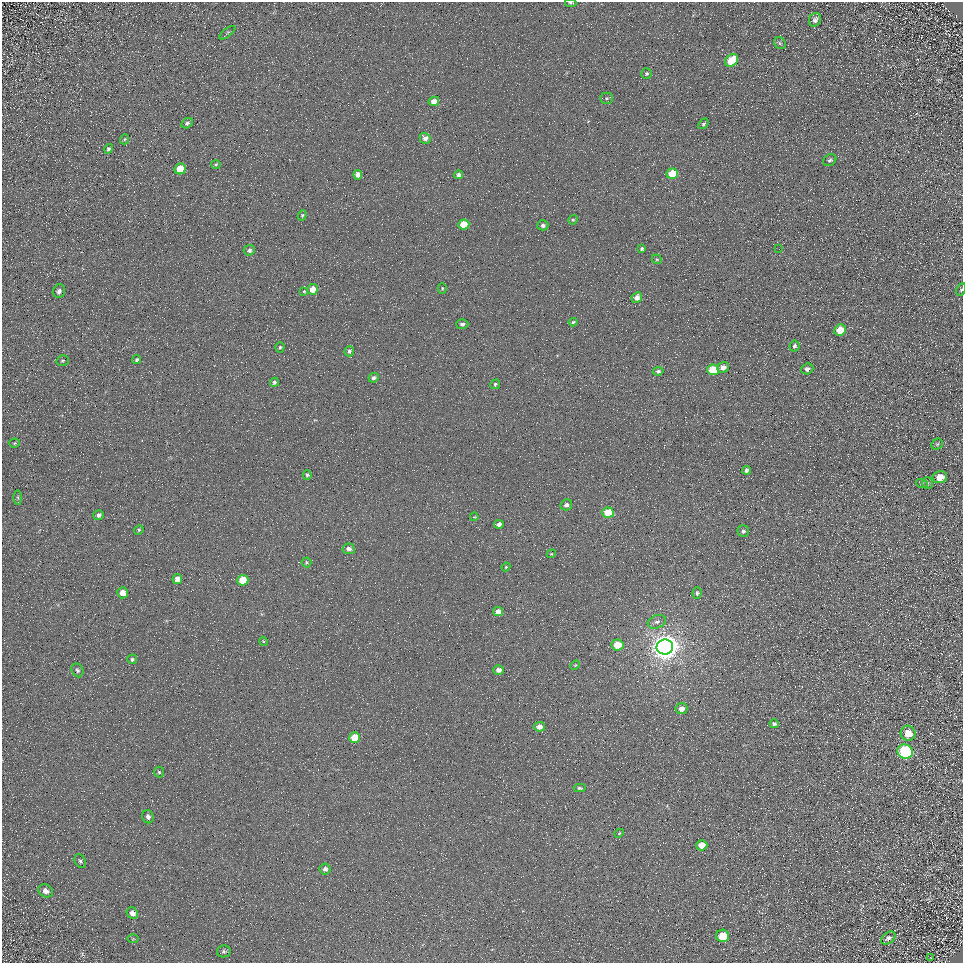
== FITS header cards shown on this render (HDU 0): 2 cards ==
NAXIS1  =                  961
NAXIS2  =                  961

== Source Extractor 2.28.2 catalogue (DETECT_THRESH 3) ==
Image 961 x 961 px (HDU 0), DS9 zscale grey, 1 PNG px = 1 image px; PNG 965 x 965 px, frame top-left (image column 1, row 961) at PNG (2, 2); each listed source drawn as its Kron ellipse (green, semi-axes under 4 px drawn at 4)
Background 4.96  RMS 8.6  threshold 25.9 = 3 sigma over >= 5 px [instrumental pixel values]
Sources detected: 100; all 100 listed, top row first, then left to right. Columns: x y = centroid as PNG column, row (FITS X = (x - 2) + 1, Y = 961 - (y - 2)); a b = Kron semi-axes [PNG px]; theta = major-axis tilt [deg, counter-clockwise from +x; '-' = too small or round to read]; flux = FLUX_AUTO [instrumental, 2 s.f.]
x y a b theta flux
571 3 6 3 -5 910
815 20 7 5 59 2000
227 33 9 3 37 750
780 43 6 5 - 990
732 60 7 5 47 15000
647 74 5 5 - 990
606 98 6 5 - 1000
434 101 5 4 - 4800
187 123 6 4 31 1300
703 124 6 4 50 880
425 138 5 5 - 2700
125 139 5 3 - 490
109 149 5 4 - 1100
830 160 7 5 30 1500
216 164 5 4 - 710
180 169 6 5 - 11000
672 174 6 5 - 15000
358 175 4 4 - 3700
459 175 4 4 - 2400
302 215 5 4 - 710
573 220 5 4 - 700
464 225 5 5 - 11000
543 225 5 5 - 1800
642 249 4 4 - 1100
779 249 2 2 - 260
249 250 5 5 - 1600
657 259 5 4 - 680
442 288 5 4 - 740
313 289 5 5 - 6900
961 290 6 4 62 950
59 291 7 6 - 2200
304 291 4 4 - 480
637 297 5 5 - 3400
573 322 4 4 - 890
462 324 6 5 - 1500
840 330 6 5 - 11000
794 346 6 5 - 1300
280 347 5 4 - 860
349 351 5 4 - 1200
136 360 5 4 - 980
63 361 6 5 - 920
723 367 6 5 - 3300
807 369 6 5 - 2000
713 370 6 5 - 21000
658 371 5 4 - 1100
374 378 5 4 - 1600
274 382 4 4 - 1300
495 384 5 4 - 950
15 443 5 4 - 720
937 444 6 5 - 930
747 470 4 4 - 1500
307 475 5 4 - 890
940 477 7 6 - 7400
927 483 5 5 - 900
922 484 6 4 -17 760
18 497 7 4 -89 790
566 505 6 5 - 2000
608 513 6 5 - 18000
99 515 5 5 - 1600
474 517 4 3 - 530
499 524 5 4 - 2600
139 530 5 4 - 740
743 531 6 6 - 1600
349 549 6 5 - 2500
551 554 4 3 - 490
306 562 5 5 - 790
506 567 4 3 - 580
177 579 5 4 - 4800
243 580 5 5 - 14000
123 593 5 5 - 6400
697 593 5 4 - 1400
498 612 5 4 - 5000
657 622 9 6 19 2000
263 641 5 3 - 570
617 645 6 5 - 11000
665 647 8 7 - 850000
132 659 5 4 - 1000
575 665 5 4 - 620
77 670 7 5 -63 1300
499 670 5 4 - 3300
681 709 6 5 - 3500
774 724 5 4 - 1200
539 727 6 5 - 4300
908 733 7 7 - 8100
355 738 5 5 - 12000
905 752 8 7 - 70000
159 772 5 5 - 810
580 788 6 4 -2 950
148 817 6 5 - 2000
619 833 4 4 - 620
702 845 5 5 - 6600
80 861 7 5 -60 1100
325 869 5 5 - 1900
46 891 7 6 - 2700
132 913 6 5 - 2600
723 936 6 6 - 11000
888 938 8 5 35 1700
133 939 6 4 0 890
224 951 7 6 - 1200
930 958 3 2 - 380
At the frame edge (FLAGS 8, measured only in part): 2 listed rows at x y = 571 3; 961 290